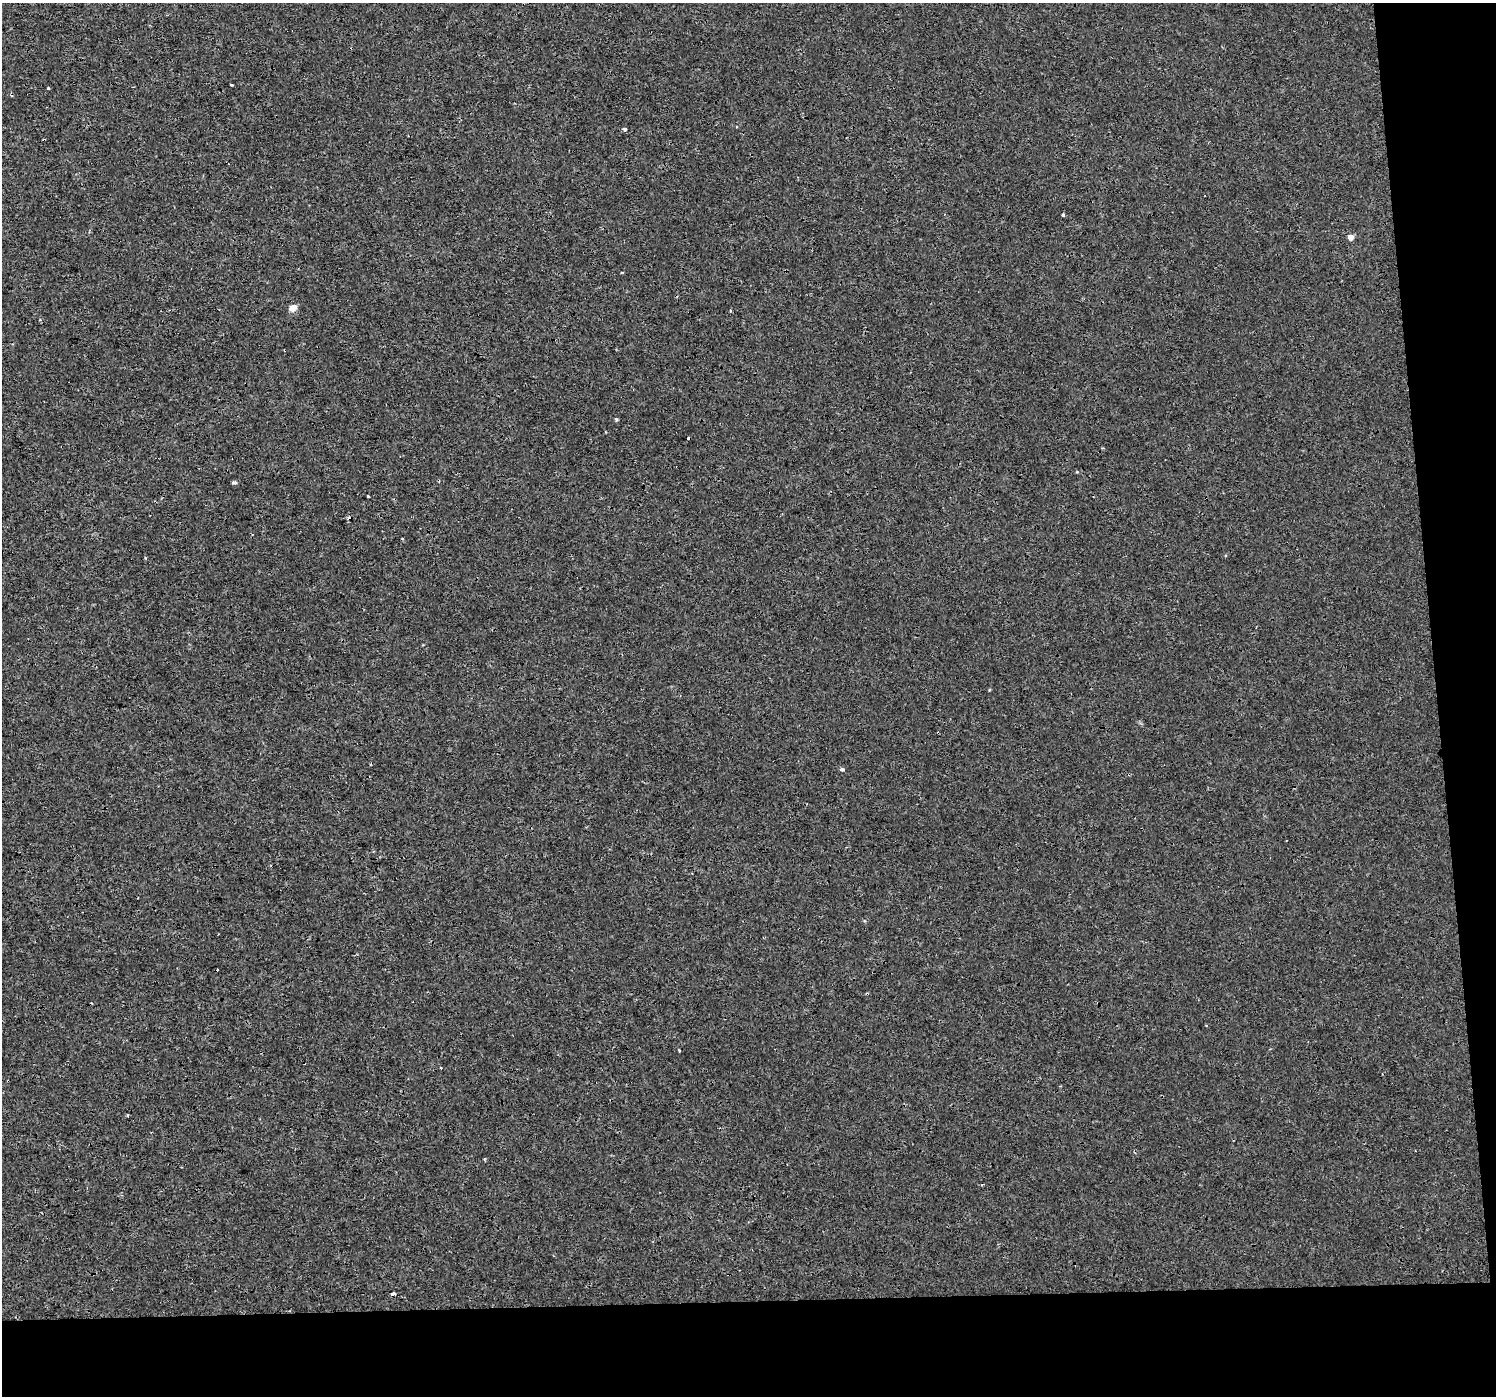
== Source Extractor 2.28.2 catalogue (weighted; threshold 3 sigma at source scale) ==
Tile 9 of 3 x 3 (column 3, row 3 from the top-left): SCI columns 2990-4483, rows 4-1397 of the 4483 x 4230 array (HDU 1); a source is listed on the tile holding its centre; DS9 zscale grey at full resolution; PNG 1498 x 1398 px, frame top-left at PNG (2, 3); no overlay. Shown black and unused: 11% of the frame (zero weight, under 3 of 4 exposures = <1% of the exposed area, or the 3 px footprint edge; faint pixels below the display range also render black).
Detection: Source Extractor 2.28.2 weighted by HDU 2 'WHT'; one run over the whole footprint, this tile lists its part. Background 8.61e-04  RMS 0.0018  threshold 0.00808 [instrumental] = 3 sigma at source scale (4.5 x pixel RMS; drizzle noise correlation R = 1.50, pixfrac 1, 0.0396/0.0396 arcsec/px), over >= 5 px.
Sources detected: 27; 8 cosmic-ray / hot-pixel residue — not listed; the other 19 listed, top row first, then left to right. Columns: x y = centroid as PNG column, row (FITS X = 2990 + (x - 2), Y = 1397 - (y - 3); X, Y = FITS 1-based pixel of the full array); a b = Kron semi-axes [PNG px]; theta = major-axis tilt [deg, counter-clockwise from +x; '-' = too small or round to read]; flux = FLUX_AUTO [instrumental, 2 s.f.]
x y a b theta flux
232 85 3 2 - 0.19
48 88 3 3 - 0.23
624 129 4 4 - 0.42
1063 215 3 3 - 0.28
1350 237 5 5 - 1.3
622 272 4 3 - 0.16
293 308 5 4 - 3
616 419 4 4 - 0.24
235 482 5 3 - 1.4
368 496 3 3 - 0.29
402 539 3 2 - 0.25
989 690 4 3 - 0.16
842 769 4 3 - 4.5
1270 1049 3 3 - 0.15
679 1050 3 2 - 0.21
127 1115 3 3 - 0.62
484 1159 5 3 - 0.17
982 1184 4 2 - 0.23
393 1293 3 3 - 7.4
Overlapping masked pixels (flux is a lower limit): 1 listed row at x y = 393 1293